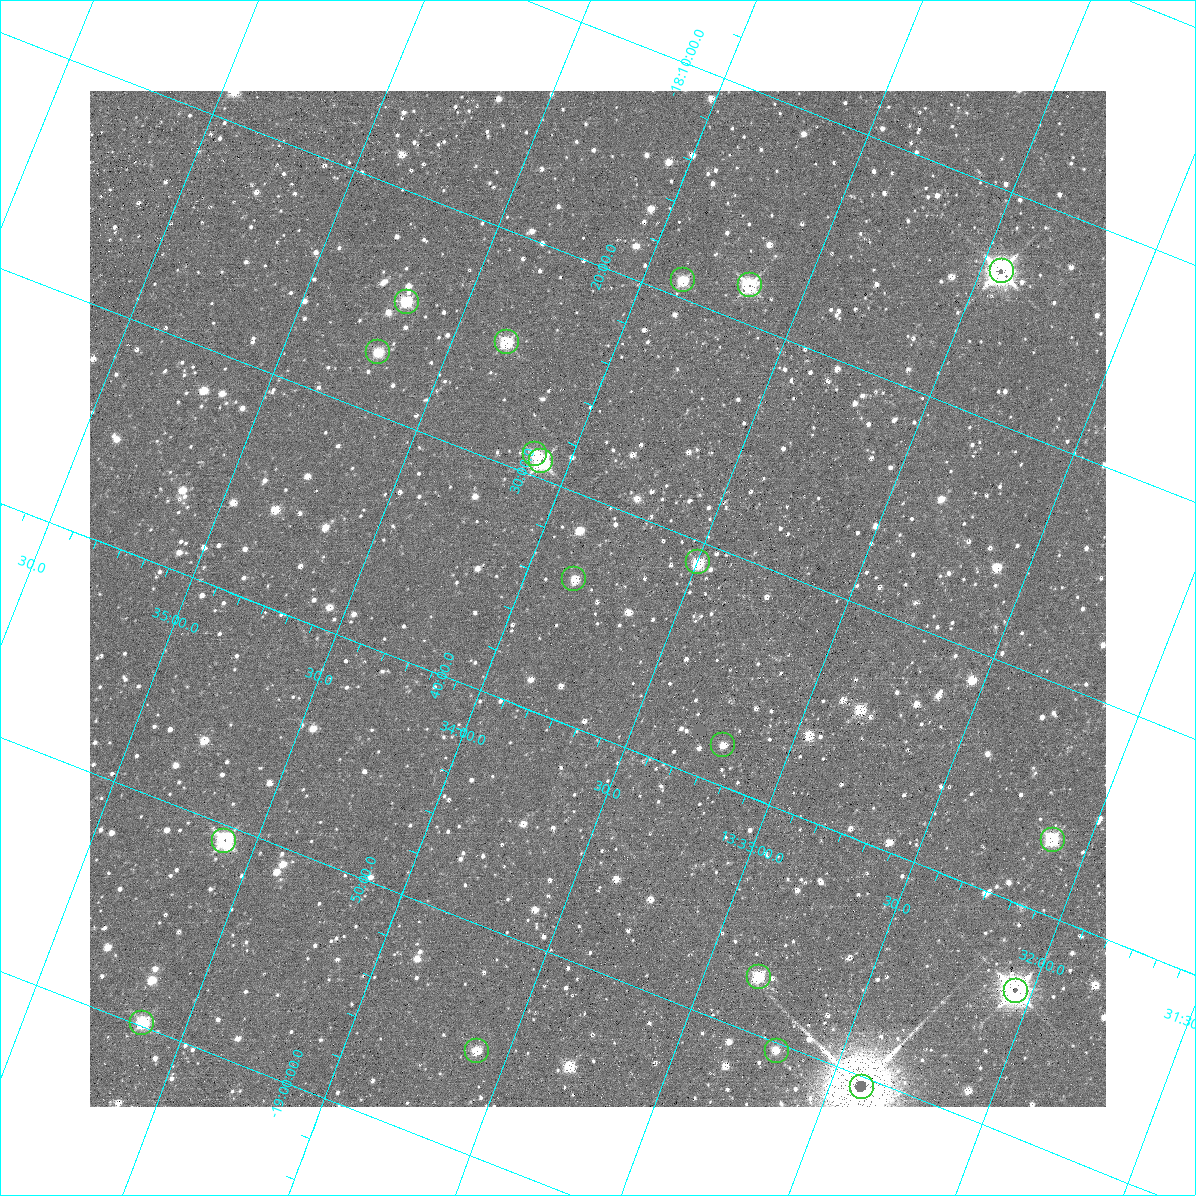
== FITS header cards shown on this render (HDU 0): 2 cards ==
NAXIS1  =                 1016 / length of data axis 1
NAXIS2  =                 1016 / length of data axis 2

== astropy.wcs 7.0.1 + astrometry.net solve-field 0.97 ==
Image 1016 x 1016 px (HDU 0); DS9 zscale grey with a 90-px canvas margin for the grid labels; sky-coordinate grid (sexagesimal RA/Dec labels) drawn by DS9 from the SOLVED WCS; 19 Tycho-2 reference stars matched to detected sources circled (green)
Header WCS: RA---SIN-SIP/DEC--SIN-SIP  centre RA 13:33:45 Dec -18:34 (203.44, -18.57 deg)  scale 2.76 arcsec/px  FOV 46.7' x 46.4'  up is +21 deg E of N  parity normal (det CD < 0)
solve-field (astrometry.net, Tycho-2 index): VERIFIED the header's WCS against the Tycho-2 star catalogue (verified at 3 index scales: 10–18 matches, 1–5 conflicts across passes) and refined it, rather than solving blind
Solved WCS: RA---TAN-SIP/DEC--TAN-SIP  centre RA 13:33:45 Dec -18:34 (203.44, -18.57 deg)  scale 2.75 arcsec/px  FOV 46.6' x 46.4'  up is +22 deg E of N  parity normal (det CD < 0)
The solver's refit moves the header's centre by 1.9 arcsec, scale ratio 0.9978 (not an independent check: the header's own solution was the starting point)
Tycho-2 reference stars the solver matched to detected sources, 19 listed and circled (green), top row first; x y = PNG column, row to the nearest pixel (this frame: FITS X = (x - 90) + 1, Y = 1016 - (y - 91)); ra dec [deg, ICRS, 3 dp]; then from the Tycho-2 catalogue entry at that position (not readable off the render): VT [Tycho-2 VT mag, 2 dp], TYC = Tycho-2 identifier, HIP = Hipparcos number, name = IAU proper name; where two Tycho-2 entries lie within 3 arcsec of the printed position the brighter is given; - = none
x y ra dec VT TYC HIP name
1002 271 203.233 -18.225 11.45 6125-448-1 - -
683 280 203.469 -18.320 10.20 6125-556-1 - -
750 285 203.418 -18.305 10.63 6125-561-1 - -
407 302 203.671 -18.412 11.44 6125-482-1 - -
507 342 203.583 -18.413 11.26 6125-588-1 - -
378 352 203.677 -18.456 11.75 6125-206-1 - -
535 454 203.528 -18.484 12.03 6125-427-1 - -
541 461 203.522 -18.487 11.04 6125-424-1 - -
698 562 203.374 -18.515 9.09 6125-410-1 66141 -
574 579 203.462 -18.562 11.66 6125-297-1 - -
723 745 203.302 -18.638 12.72 6125-275-1 - -
1053 840 203.027 -18.612 11.40 6125-250-1 - -
224 841 203.649 -18.845 10.21 6129-404-1 - -
759 977 203.208 -18.792 10.38 6129-73-1 - -
1016 991 203.012 -18.729 6.03 6125-605-1 66015 -
142 1023 203.658 -18.997 10.13 6129-772-1 - -
477 1051 203.398 -18.924 11.04 6129-88-1 - -
777 1051 203.174 -18.839 12.24 6129-56-1 - -
862 1087 203.100 -18.841 11.02 6129-58-1 - -